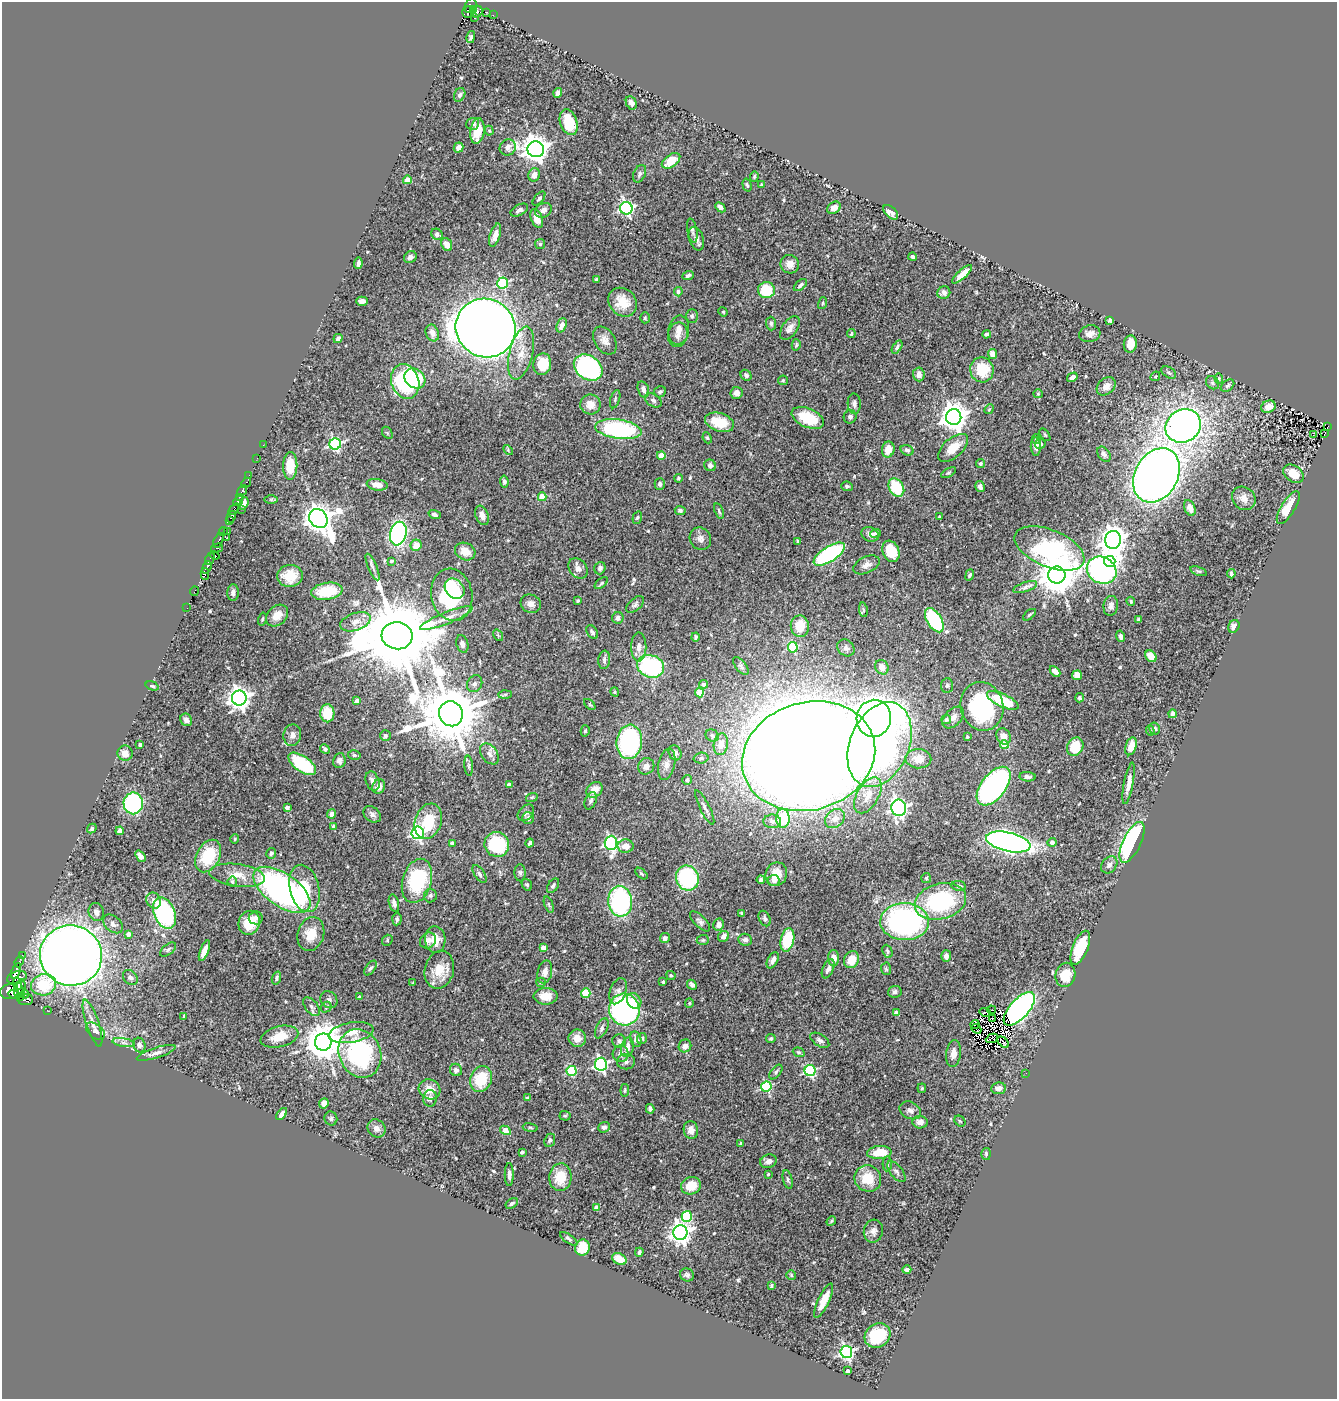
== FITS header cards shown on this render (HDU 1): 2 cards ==
NAXIS1  =                 1335
NAXIS2  =                 1397

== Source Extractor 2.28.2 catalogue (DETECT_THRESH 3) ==
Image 1335 x 1397 px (HDU 1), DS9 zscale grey, 1 PNG px = 1 image px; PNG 1339 x 1401 px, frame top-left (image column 1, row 1397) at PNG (2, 2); each listed source drawn as its Kron ellipse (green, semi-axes under 4 px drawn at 4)
Background 0.412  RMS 0.025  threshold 0.0741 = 3 sigma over >= 5 px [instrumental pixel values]
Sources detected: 555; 7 with non-positive FLUX_AUTO (blend fragments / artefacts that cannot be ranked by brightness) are neither listed nor drawn; of the other 548, the 500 brightest by FLUX_AUTO listed and drawn (48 fainter detections omitted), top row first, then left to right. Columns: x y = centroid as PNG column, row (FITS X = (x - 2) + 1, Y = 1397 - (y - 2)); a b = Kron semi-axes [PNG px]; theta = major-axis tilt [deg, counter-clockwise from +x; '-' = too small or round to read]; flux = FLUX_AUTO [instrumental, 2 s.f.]
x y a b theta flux
470 6 8 5 64 220
473 10 3 2 - 70
468 12 6 6 - 100
477 12 6 5 - 120
486 12 3 2 - 17
493 15 3 2 - 3
474 17 2 2 - 12
471 37 6 4 76 3.4
558 93 5 4 - 5.9
460 95 7 5 64 3.9
631 103 7 5 -63 7.1
569 122 13 8 -71 49
473 124 6 6 - 5.8
477 131 13 7 82 42
489 131 5 4 - 1.9
459 147 5 4 - 8.3
508 147 8 7 - 10
536 149 8 8 - 1800
671 161 10 6 35 31
640 174 9 6 63 4.5
534 175 7 5 68 12
754 177 5 4 - 2.5
407 180 4 4 - 30
747 185 6 4 -74 2.9
762 185 3 3 - 2.5
539 199 8 4 49 3.2
720 207 6 4 -44 7.8
626 208 6 6 - 360
834 208 7 5 33 10
519 210 9 5 29 6.4
543 210 9 7 30 10
891 212 9 5 -43 10
537 218 10 5 -69 19
692 231 12 5 -80 4.6
437 234 6 5 - 6.1
495 235 12 5 73 12
696 239 12 7 -71 7.9
540 244 5 5 - 2.8
447 245 7 5 -66 11
410 257 7 5 38 4.8
913 257 4 3 - 3.2
358 263 6 3 83 5.4
790 264 9 9 - 13
962 274 13 4 42 16
688 275 6 4 22 3.9
597 279 3 3 - 2.8
503 283 5 5 - 160
800 285 8 4 40 4.2
766 290 8 8 - 51
678 292 5 4 - 3.8
944 293 6 6 - 6.6
362 301 6 4 0 6.8
623 302 16 13 -48 34
823 303 6 4 74 2.3
723 312 5 4 - 2
692 316 7 5 90 3.4
645 318 5 4 - 2.1
1110 321 4 3 - 3.3
771 323 7 5 -88 3.4
562 325 7 4 70 9.4
486 328 30 29 - 4200
790 328 13 7 56 9.2
679 330 14 10 79 13
432 333 8 6 -69 12
851 334 4 3 - 2.6
987 334 4 3 - 4.7
1090 334 11 8 14 9.3
678 335 12 10 78 11
338 338 5 3 - 4.5
605 340 15 10 -58 12
1130 344 9 6 84 25
796 345 6 4 76 2.3
897 347 7 4 58 3.9
521 353 27 11 76 29
992 354 5 4 - 16
542 364 11 9 78 32
588 367 15 12 -35 280
982 370 12 11 - 51
1169 372 8 5 -32 3.8
919 374 7 6 - 13
746 375 6 5 - 4.8
1155 376 5 4 - 1.9
1072 377 5 4 - 7
415 378 11 9 -38 83
1219 378 5 4 - 1.9
783 380 5 5 - 2.1
405 381 18 13 -71 210
1212 383 7 6 - 3.5
1106 386 10 8 42 12
1228 386 8 5 40 3.3
643 389 8 5 -73 6.8
660 392 6 5 - 4.2
737 393 6 6 - 10
1038 394 5 4 - 1.9
615 399 9 4 72 3
653 400 9 6 -33 4.9
590 404 10 10 - 19
854 404 10 6 -88 6.3
1268 407 7 6 - 16
989 409 5 4 - 1.9
850 417 6 6 - 5.1
954 417 8 7 - 2000
808 418 17 9 -23 49
719 422 15 9 -18 43
1183 426 18 16 32 1200
1328 427 4 2 - 2.8
618 429 23 9 -8 220
387 433 6 4 -59 2.3
1325 433 4 3 - 7.2
1045 435 7 3 -54 2
1314 435 4 2 - 1.9
707 438 6 4 -66 2
1036 439 4 3 - 2
335 444 6 5 - 290
1040 444 5 5 - 4.9
263 445 2 2 - 3.3
1036 446 9 5 -89 8.6
953 448 18 9 41 29
888 449 8 6 78 19
508 450 5 3 - 2
907 450 6 5 - 4
1104 454 8 5 -55 5.2
661 455 4 4 - 26
257 458 2 2 - 4.6
980 463 5 4 - 2.8
710 465 6 5 - 5
290 466 14 7 89 32
949 473 8 4 30 2.5
1293 474 11 8 -36 25
249 475 4 2 - 12
1156 475 29 21 61 1800
678 478 4 3 - 2
504 482 6 4 -80 3.4
246 483 5 3 - 58
660 484 6 5 - 4.9
377 485 10 5 -9 16
847 486 6 4 -6 3.2
896 487 10 7 -58 66
980 487 5 4 - 6.6
242 491 6 3 56 110
239 497 3 2 - 79
542 497 4 4 - 42
1244 498 12 11 - 14
271 499 6 4 -1 2.2
238 501 5 3 - 180
244 503 6 4 68 5.5
1288 507 19 7 59 39
1190 508 8 5 -66 10
234 509 7 3 49 110
241 509 2 2 - 6
680 510 5 4 - 4
719 511 8 4 -72 3
435 514 6 4 -19 4.2
482 515 10 6 -68 11
231 517 6 4 59 110
939 517 3 3 - 2.3
637 518 6 4 71 2.7
318 519 10 8 -48 2300
229 521 2 2 - 46
223 532 4 3 - 100
228 532 3 2 - 16
875 533 5 4 - 2.7
398 534 12 8 77 380
870 534 9 7 -20 8.2
226 538 3 2 - 4.5
700 539 11 10 - 9.1
218 540 8 3 62 82
1113 540 9 8 - 1800
798 541 4 3 - 2.7
416 545 5 5 - 21
217 548 6 3 15 110
1049 548 37 18 -22 240
465 551 10 8 -26 23
891 551 11 8 -68 51
829 554 18 7 32 260
215 555 5 3 - 49
210 559 6 3 60 81
391 561 4 3 - 3.1
1110 561 6 5 - 710
866 565 14 8 25 10
207 567 6 3 69 160
373 567 14 4 -66 5.4
578 568 11 8 -51 9.5
600 568 6 5 - 4.9
1102 570 15 13 -31 520
1199 571 9 4 -20 2.2
205 574 6 2 88 21
1231 574 4 3 - 3.7
970 575 6 4 68 3.5
1057 575 9 8 - 5200
290 576 13 11 5 32
601 583 7 4 39 2.7
1025 587 12 5 19 6
455 589 11 8 -48 29
194 591 5 2 - 9
327 591 15 8 8 58
233 593 8 5 -90 5.6
452 595 26 20 -79 160
578 600 4 3 - 2.3
1131 601 4 3 - 2
531 604 10 9 - 10
635 604 10 6 40 5.4
1111 606 10 7 82 8.3
187 608 2 2 - 4.3
863 610 7 3 -81 2.2
1029 615 7 3 40 2.3
277 616 12 9 42 19
446 618 28 6 22 19
618 618 6 5 - 6
262 619 6 4 76 2.5
934 620 13 7 -58 130
1139 620 4 3 - 2.6
355 622 16 8 19 14
800 626 11 9 -81 33
1234 626 7 5 64 9.1
592 632 7 5 -57 4.4
498 635 6 4 -56 2
397 636 15 13 -5 31000
1120 636 6 4 -76 6.3
696 637 4 3 - 2.5
462 644 9 6 -74 6.8
639 647 14 7 90 11
793 647 5 5 - 88
846 648 9 7 -43 5.6
1151 656 6 5 - 24
604 660 9 6 85 5.3
651 666 14 11 -19 180
741 666 11 5 -52 3.9
882 667 7 6 - 10
1055 671 6 4 -47 10
1077 675 5 5 - 19
475 684 9 7 59 5.8
703 684 5 4 - 3.5
947 685 7 6 - 3.6
152 686 7 3 -18 2.4
615 692 4 4 - 2.5
699 693 4 4 - 50
505 694 7 4 2 2.7
239 698 7 7 - 1200
1079 698 4 4 - 3.4
1003 700 17 6 -25 75
357 701 4 4 - 15
590 704 7 4 -43 2.4
982 706 24 21 -74 190
327 713 9 7 -87 47
451 714 13 11 -67 16000
1173 714 4 4 - 6.4
953 717 13 8 46 9.8
874 718 18 17 - 1000
946 719 5 4 - 4.2
186 720 6 5 - 7.3
1155 729 6 5 - 3
585 731 5 4 - 2.4
1150 731 5 4 - 2.1
292 735 11 8 79 8.5
385 736 5 5 - 3.2
712 736 7 5 -32 4
1003 736 8 7 - 11
967 737 4 4 - 2.3
629 742 17 12 84 240
140 744 3 3 - 3.9
721 744 11 7 81 17
880 745 44 29 67 690
1004 745 4 4 - 39
1131 746 9 5 72 24
1075 747 9 7 61 50
325 749 5 4 - 4.5
125 753 8 7 - 12
675 753 8 6 -68 8.3
489 754 11 8 -52 9.1
354 755 6 4 -13 3.1
809 756 67 54 16 8700
701 758 7 5 2 3.6
918 759 13 9 -2 22
339 761 7 6 - 8.8
302 764 16 7 -35 110
667 764 16 8 77 12
469 766 10 4 -86 3.4
646 766 8 7 - 9.8
1027 777 8 4 -6 5
687 780 5 5 - 5.9
373 781 10 6 -69 7.4
1129 783 21 4 80 13
509 784 4 3 - 9.2
379 786 7 6 - 11
994 786 22 12 52 580
594 790 9 7 39 19
868 795 20 11 60 26
532 797 6 3 19 2.1
591 801 9 5 68 4.8
133 803 11 9 -89 220
287 807 4 3 - 6.7
705 807 19 5 -63 7.4
899 808 8 7 - 490
526 813 9 6 47 5.2
331 814 4 4 - 7.4
372 814 10 7 -39 5.8
528 818 6 6 - 6.1
783 818 9 6 -89 84
835 819 11 8 42 11
428 821 18 13 70 49
772 821 9 7 2 6.2
334 826 3 3 - 7
92 828 5 4 - 3.2
120 831 4 4 - 6.2
418 833 6 6 - 300
235 839 5 4 - 1.9
1008 842 22 9 -13 1000
1052 842 4 4 - 8.4
1132 842 22 9 65 250
452 843 4 3 - 6.9
530 843 4 3 - 4.3
611 843 7 6 - 350
497 844 12 12 - 100
626 846 8 6 -2 15
271 853 5 4 - 3.2
140 856 6 4 -53 7.7
208 856 17 11 62 68
1109 865 9 7 49 7.7
520 873 8 5 -88 3.7
479 874 10 5 -55 4.5
641 874 7 4 -41 2.4
776 874 12 10 68 29
237 875 28 11 -7 30
687 878 13 11 -68 180
926 878 5 5 - 2.4
761 880 4 3 - 4
774 880 6 5 - 11
417 881 23 14 74 130
232 882 5 5 - 4
527 885 6 5 - 2.8
553 886 8 5 55 4.4
959 886 7 5 -10 4.6
304 888 24 14 -76 58
282 890 33 16 -35 470
430 895 7 6 - 4
154 901 8 7 - 9.5
620 901 15 12 -85 250
940 901 26 17 14 170
394 903 9 5 -75 7.8
549 904 8 4 -69 2.8
96 912 9 7 -74 8.3
165 913 16 10 -66 220
742 913 4 3 - 2.7
256 918 7 6 - 7.4
765 918 8 5 -65 4.6
397 919 6 4 85 5.1
700 921 13 5 -45 6.1
905 922 24 18 -1 410
249 923 12 10 66 34
113 924 11 7 -42 7.1
719 925 6 5 - 8.9
128 934 4 4 - 7.8
311 934 17 13 73 28
724 936 6 5 - 9.6
665 938 5 5 - 5.4
387 940 6 5 - 2.1
428 940 8 7 - 9.8
435 940 13 10 -84 23
703 940 6 5 - 2.5
745 940 7 6 - 5.5
787 940 12 6 78 77
543 947 4 4 - 18
1080 948 18 7 68 65
168 950 9 5 39 3.7
204 951 11 4 69 15
887 951 7 4 -65 2.8
22 955 3 2 - 5.2
71 955 31 30 - 2700
946 956 6 5 - 7.5
833 958 8 5 -90 15
773 960 9 5 61 8.2
852 960 9 7 65 28
19 962 6 3 69 89
371 968 8 4 51 4.2
828 969 10 5 66 7.4
886 969 6 5 - 2.5
439 970 19 14 76 35
16 971 8 4 67 420
545 972 11 7 77 8.9
671 975 5 3 - 2.4
1065 975 12 10 78 33
17 977 10 6 17 520
130 977 8 6 -46 6.3
276 978 6 4 71 3.7
541 982 5 4 - 2.5
663 982 3 3 - 2.7
413 983 4 3 - 2
17 984 6 3 -74 76
44 985 12 10 14 43
692 985 5 4 - 7
21 987 8 3 88 42
618 991 13 8 70 7.9
9 992 9 7 7 540
19 992 9 5 -78 190
895 992 6 6 - 4.9
586 993 5 4 - 35
14 994 6 4 -17 190
25 994 4 3 - 67
546 996 12 8 1 20
359 997 3 3 - 2.5
25 1000 7 5 6 140
329 1000 9 8 - 5.7
634 1001 8 6 -55 20
689 1003 5 4 - 1.9
311 1007 11 6 -52 6.1
326 1007 6 4 48 2.5
624 1009 16 15 - 340
1019 1009 21 9 48 560
47 1010 2 2 - 6.9
991 1010 5 2 - 3.4
985 1012 5 3 - 3
896 1013 4 3 - 8
184 1016 4 3 - 2.3
992 1019 4 3 - 2.3
92 1023 24 6 -72 14
975 1024 4 2 - 2.8
602 1028 11 5 65 5.6
976 1029 5 2 - 2.6
96 1031 11 7 -38 6.2
351 1033 22 10 10 23
279 1037 19 10 14 28
577 1038 9 8 - 19
642 1038 6 5 - 3.2
992 1038 6 3 26 2.2
636 1039 8 5 -78 6.9
771 1039 5 4 - 2.7
820 1040 10 6 -33 5.9
619 1041 7 6 - 4.8
323 1042 8 8 - 4300
1003 1042 7 3 -45 2
124 1043 11 4 -9 5.9
139 1045 7 6 - 7.7
685 1046 6 6 - 9.2
627 1047 10 6 77 13
799 1052 6 4 -19 2.4
156 1053 20 5 18 9.1
360 1053 25 20 -66 210
621 1054 8 8 - 10
953 1054 13 7 82 12
626 1062 9 8 - 6.8
601 1064 6 6 - 330
456 1070 6 6 - 4.7
572 1071 5 5 - 100
810 1071 5 5 - 200
776 1072 8 5 51 3.5
1026 1073 2 2 - 27
481 1079 13 10 67 58
766 1087 5 5 - 150
922 1088 4 4 - 1.9
998 1088 7 5 6 8.5
429 1089 11 10 - 19
625 1090 6 3 83 2.2
430 1098 8 7 - 6.1
528 1098 4 3 - 2.8
324 1103 5 4 - 7.6
650 1109 5 4 - 4.8
910 1110 11 8 -27 7.4
282 1114 7 4 49 8.6
565 1116 5 5 - 2.1
331 1118 7 6 - 3.6
960 1121 6 5 - 1.9
920 1122 7 6 - 8
604 1127 6 5 - 4.9
376 1128 9 8 - 9.5
530 1128 7 4 -9 2.6
505 1130 5 4 - 28
691 1130 9 7 -80 12
550 1140 7 5 66 3.5
741 1144 4 3 - 5.1
522 1152 4 3 - 4.8
879 1152 12 6 4 33
986 1154 6 4 -86 2.5
768 1161 8 6 19 7.6
887 1164 7 4 88 3.1
896 1172 12 6 -52 5.4
768 1174 3 3 - 1.9
509 1175 11 4 -90 6.4
560 1177 14 11 85 36
868 1178 14 13 - 41
788 1179 9 4 -77 3.6
691 1186 10 8 19 34
512 1203 7 4 33 3.8
596 1208 4 4 - 13
687 1216 5 5 - 100
831 1221 5 4 - 2
873 1231 11 9 76 9.7
680 1232 7 7 - 1100
569 1239 10 4 -35 3.3
582 1248 8 7 - 41
639 1252 4 3 - 3.5
619 1259 7 5 -28 20
907 1270 4 4 - 5.2
687 1275 7 6 - 4.6
791 1275 5 5 - 2.2
771 1286 4 3 - 3
824 1301 18 5 64 28
878 1336 13 11 37 62
846 1352 6 6 - 350
847 1371 4 3 - 6.9
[48 fainter detections neither listed nor drawn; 7 non-positive-flux detections neither listed nor drawn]